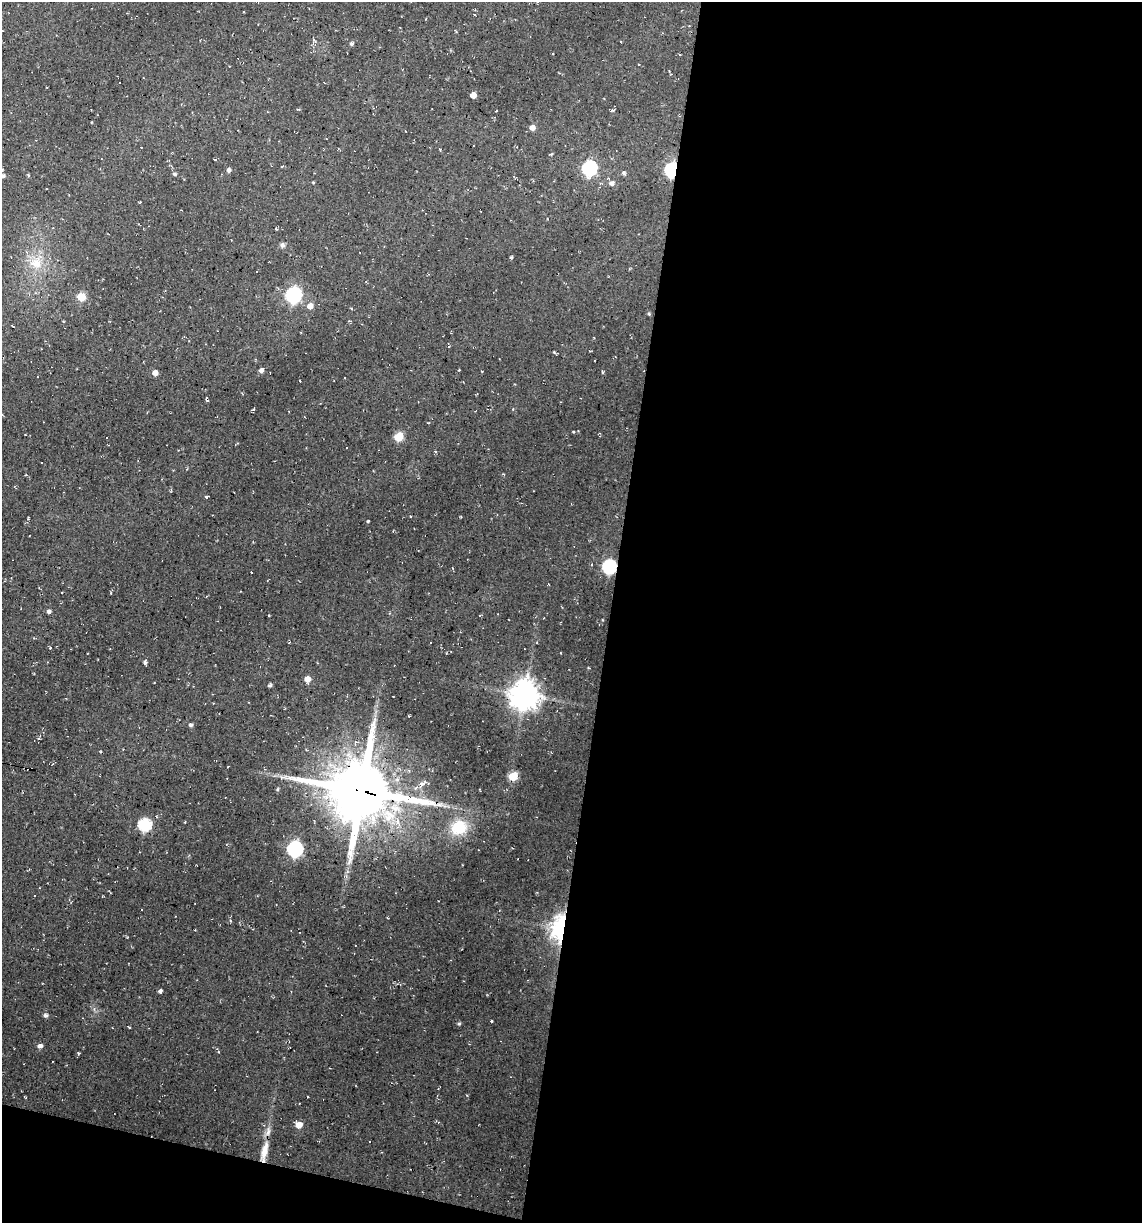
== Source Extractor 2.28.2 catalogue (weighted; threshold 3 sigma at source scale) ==
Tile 16 of 4 x 4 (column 4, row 4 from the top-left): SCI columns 3652-4791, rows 1-1221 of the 4904 x 4884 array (HDU 1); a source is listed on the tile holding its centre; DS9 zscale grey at full resolution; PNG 1144 x 1225 px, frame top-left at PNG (2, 2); no overlay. Shown black and unused: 49% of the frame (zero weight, under 2 of 3 exposures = <1% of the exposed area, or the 3 px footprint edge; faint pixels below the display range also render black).
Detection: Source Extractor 2.28.2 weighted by HDU 2 'WHT'; one run over the whole footprint, this tile lists its part. Background 0.136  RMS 0.014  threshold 0.0627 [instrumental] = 3 sigma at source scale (4.5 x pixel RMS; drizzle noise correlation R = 1.50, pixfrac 1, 0.05/0.05 arcsec/px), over >= 5 px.
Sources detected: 90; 16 cosmic-ray / hot-pixel residue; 1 long thin detection or spike segment (spike, bleed or trail) — not listed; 1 inside a brighter listed object's ellipse — not listed separately; the other 72 listed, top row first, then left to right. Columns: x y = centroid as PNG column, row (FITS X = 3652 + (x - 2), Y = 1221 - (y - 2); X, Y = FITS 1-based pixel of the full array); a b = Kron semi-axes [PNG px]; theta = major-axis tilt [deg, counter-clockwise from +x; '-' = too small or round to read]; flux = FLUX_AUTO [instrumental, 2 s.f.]
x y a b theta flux
474 14 3 2 - 0.95
314 41 9 3 -50 2.1
352 44 5 4 - 3.1
638 64 3 3 - 1.3
473 95 5 4 - 12
298 109 5 2 - 1.4
613 110 6 4 43 2.1
532 128 5 5 - 8.4
405 131 3 2 - 0.69
440 149 3 2 - 1.1
282 166 4 3 - 1.2
589 168 7 6 - 250
229 170 5 4 - 4.3
672 170 6 5 - 280
623 173 6 4 35 2.8
175 174 4 4 - 3
28 175 4 3 - 1.4
3 176 5 4 - 3.2
313 182 3 3 - 1.3
612 183 6 6 - 5.4
276 229 3 3 - 2.6
282 245 7 6 - 3.6
384 246 3 2 - 0.89
511 257 4 3 - 2
36 263 19 17 -14 31
294 295 7 7 - 350
81 297 5 5 - 40
310 306 6 5 - 9.1
649 314 4 4 - 1.7
554 352 5 3 - 1.4
261 371 5 5 - 4.6
602 372 5 3 - 1.6
155 373 5 4 - 9.6
253 409 5 3 - 1.5
513 409 4 4 - 1.4
399 436 6 5 - 48
435 451 4 3 - 1.1
42 462 3 2 - 1.5
206 496 3 3 - 3.8
368 521 3 2 - 1.6
609 567 7 6 - 240
49 611 5 4 - 4.2
269 615 3 2 - 1
543 618 3 2 - 0.79
50 648 4 3 - 1.7
145 662 5 4 - 3.3
589 668 4 2 - 1
307 679 5 5 - 12
270 685 4 3 - 3
525 695 9 9 - 2200
374 722 13 6 64 7.9
191 725 5 4 - 3.3
513 776 5 5 - 51
423 784 11 6 39 8.2
277 789 5 4 - 1.9
361 791 20 18 -11 12000
397 821 11 6 85 9
185 822 3 2 - 1.1
144 825 6 6 - 150
459 827 19 16 27 51
295 849 7 7 - 320
561 929 10 6 85 860
195 930 2 2 - 0.86
160 991 5 4 - 2.9
46 1015 6 5 - 3.4
491 1021 3 3 - 1.7
459 1024 5 4 - 2.1
129 1027 4 2 - 1
40 1046 6 5 - 4.7
78 1053 5 3 - 1.2
299 1125 5 5 - 15
265 1150 25 8 75 21
Overlapping masked pixels (flux is a lower limit): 4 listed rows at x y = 672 170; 609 567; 361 791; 561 929
Isophote crosses this tile's border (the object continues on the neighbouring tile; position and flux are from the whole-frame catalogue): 1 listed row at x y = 3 176
Unlisted compact peaks at least as high as the median listed source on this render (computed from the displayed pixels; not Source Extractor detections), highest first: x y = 573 432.